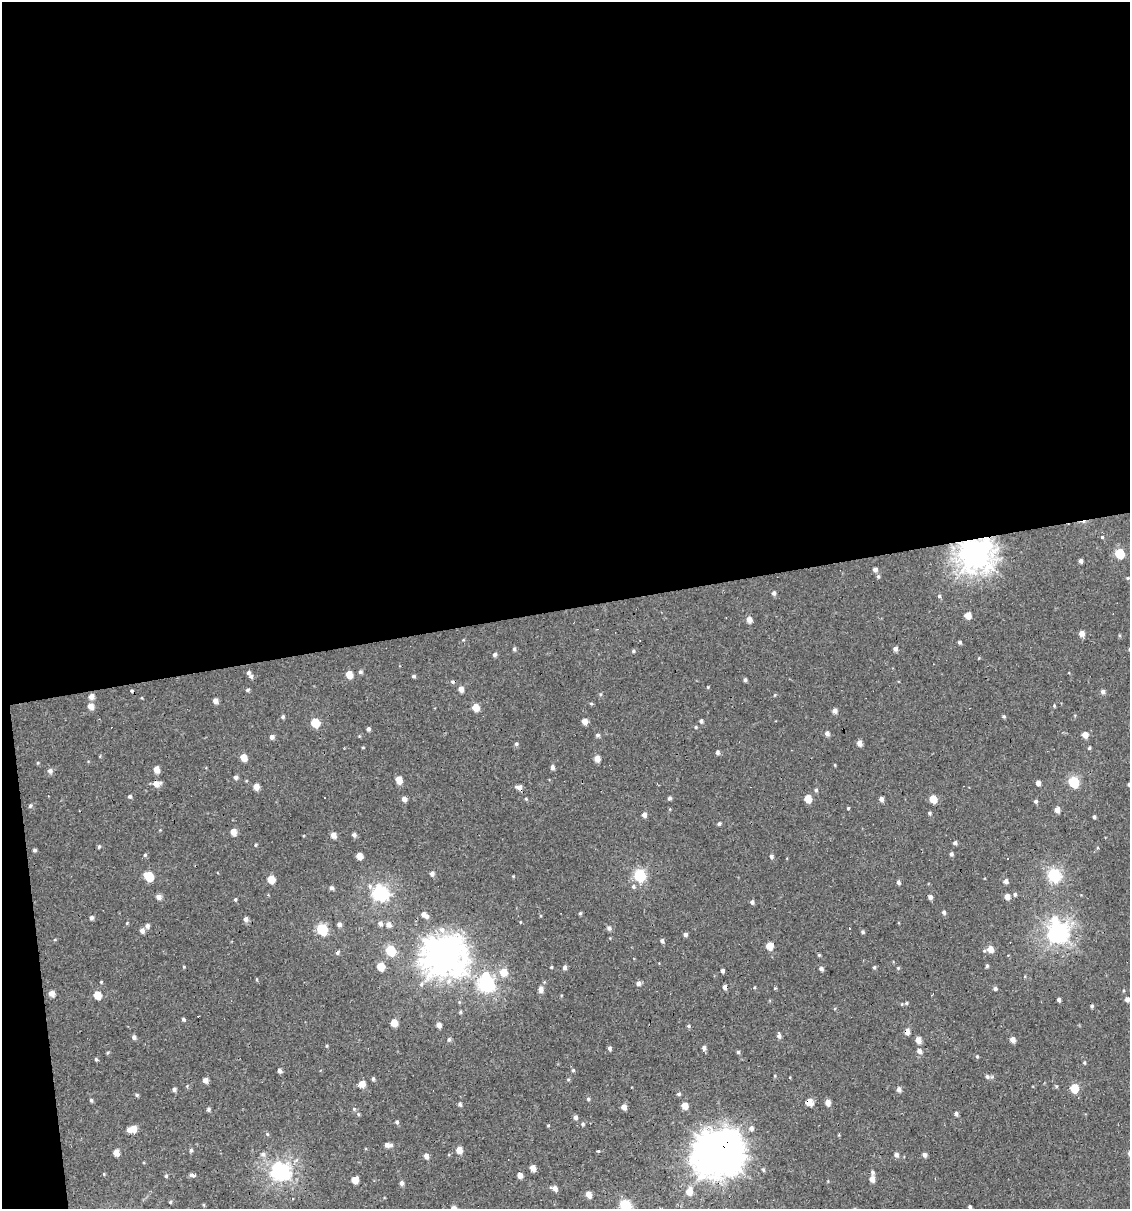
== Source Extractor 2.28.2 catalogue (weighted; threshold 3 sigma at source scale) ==
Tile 1 of 4 x 4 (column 1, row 1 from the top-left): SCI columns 22-1149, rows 3623-4829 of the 4599 x 4829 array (HDU 1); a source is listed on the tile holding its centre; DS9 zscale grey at full resolution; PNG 1132 x 1211 px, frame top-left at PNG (2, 2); no overlay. Shown black and unused: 52% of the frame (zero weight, under 2 of 3 exposures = <1% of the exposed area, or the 3 px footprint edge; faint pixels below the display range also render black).
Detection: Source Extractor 2.28.2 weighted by HDU 2 'WHT'; one run over the whole footprint, this tile lists its part. Background -2.67e-04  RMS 0.0035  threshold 0.0156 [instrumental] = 3 sigma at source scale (4.5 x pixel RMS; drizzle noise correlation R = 1.50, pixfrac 1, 0.0396/0.0396 arcsec/px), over >= 5 px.
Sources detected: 236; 6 cosmic-ray / hot-pixel residue — not listed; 3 inside a brighter listed object's ellipse — not listed separately; the other 227 listed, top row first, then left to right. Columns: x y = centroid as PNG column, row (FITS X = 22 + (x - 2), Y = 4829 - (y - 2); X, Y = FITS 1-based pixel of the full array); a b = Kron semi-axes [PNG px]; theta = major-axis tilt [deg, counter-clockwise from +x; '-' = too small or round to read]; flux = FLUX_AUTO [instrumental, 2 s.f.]
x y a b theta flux
1103 537 3 3 - 1.6
1120 553 6 5 - 16
975 555 11 11 - 350
1081 561 4 4 - 1
875 569 5 5 - 1.3
878 576 5 4 - 0.53
1128 578 4 4 - 0.36
774 593 6 4 89 0.91
939 596 5 4 - 0.49
968 615 5 5 - 3.3
749 620 6 5 - 2.3
1081 633 5 5 - 2.2
1119 635 5 3 - 0.35
959 642 4 4 - 0.69
514 649 5 4 - 0.64
895 649 5 4 - 1.3
634 651 5 4 - 0.5
494 654 5 4 - 0.94
360 672 5 5 - 0.64
248 673 5 5 - 0.8
349 674 5 5 - 4.3
414 676 5 4 - 0.53
745 680 4 4 - 0.71
461 689 5 5 - 2
247 690 5 4 - 0.58
1103 691 5 5 - 0.95
91 696 6 5 - 1.8
215 701 5 5 - 1.8
591 703 5 3 - 0.36
90 706 6 6 - 2.6
1054 706 4 3 - 0.39
476 707 6 5 - 4.1
835 711 5 5 - 1.5
1004 716 5 4 - 0.46
283 717 5 4 - 0.58
584 721 5 5 - 2.4
701 721 5 4 - 0.79
315 723 6 5 - 9.6
696 727 4 4 - 0.35
368 729 5 4 - 0.73
827 733 5 5 - 1.2
598 735 5 4 - 0.72
1085 735 5 5 - 2.6
272 737 5 5 - 1.2
859 743 5 4 - 1.8
516 744 5 4 - 0.62
363 747 4 3 - 0.27
1089 748 4 4 - 0.44
718 752 6 5 - 0.77
243 757 6 5 - 3.7
597 758 5 5 - 2.5
835 765 4 3 - 0.27
552 767 5 4 - 1.1
156 769 5 5 - 3.1
50 771 6 6 - 1.1
236 777 5 4 - 0.87
399 780 6 5 - 3.9
1074 782 6 5 - 26
156 783 8 6 5 2.6
1038 783 5 4 - 1.5
256 787 5 5 - 2.7
519 787 6 5 - 1.6
816 790 5 4 - 0.55
130 796 5 5 - 0.62
669 798 4 4 - 0.73
404 799 5 5 - 1.5
526 799 4 4 - 0.37
808 799 5 5 - 5.1
881 799 5 4 - 1.5
933 799 5 5 - 6
1036 801 5 4 - 0.62
30 806 5 5 - 0.54
848 808 4 3 - 0.34
1057 810 5 5 - 2
929 813 5 4 - 0.51
644 815 5 5 - 1.2
1094 817 4 3 - 0.6
719 823 5 4 - 0.59
233 832 5 5 - 2.8
333 835 5 5 - 2.1
354 835 5 5 - 0.94
955 843 5 4 - 0.79
255 845 5 3 - 0.31
99 847 5 4 - 0.41
34 850 5 4 - 0.55
951 854 4 4 - 0.81
145 855 5 4 - 0.45
359 856 5 5 - 3.1
771 856 5 5 - 0.71
1007 859 3 3 - 0.51
432 873 5 5 - 1
640 875 6 6 - 31
1054 875 6 6 - 47
149 876 6 5 - 11
271 879 5 5 - 5.3
1006 880 5 3 - 2.4
898 882 5 4 - 0.81
369 886 4 3 - 1.5
633 886 5 5 - 0.66
331 888 5 5 - 0.79
381 893 7 7 - 79
1015 894 5 4 - 0.55
1007 896 5 5 - 2
159 897 5 5 - 1.7
930 897 4 4 - 1.2
235 899 5 4 - 0.4
752 902 5 4 - 0.88
944 912 5 4 - 0.73
580 913 5 4 - 0.44
423 914 6 5 - 1.2
91 918 5 5 - 0.76
246 919 5 5 - 1.2
1054 919 11 9 -72 4.7
127 923 4 4 - 0.27
380 923 6 6 - 1.1
339 925 6 5 - 1.1
388 925 6 6 - 1.6
147 926 5 5 - 1.1
609 928 6 5 - 0.98
322 929 7 6 - 24
849 929 3 2 - 1.1
442 930 9 8 - 2.1
142 931 6 5 - 1.4
863 932 4 4 - 0.57
1058 934 7 7 - 140
685 935 5 4 - 0.88
662 941 5 4 - 0.71
769 946 5 5 - 4.9
990 949 6 5 - 3.5
390 950 6 5 - 19
337 953 5 4 - 0.69
819 955 4 4 - 0.37
444 956 14 13 - 520
380 966 5 5 - 6.1
987 966 4 4 - 0.49
184 967 4 3 - 0.29
551 967 3 3 - 0.35
565 967 5 5 - 0.96
874 967 5 4 - 0.5
898 968 4 4 - 0.34
821 969 4 4 - 0.95
722 971 4 3 - 0.76
503 972 7 7 - 4.1
486 975 10 9 - 3.8
101 982 3 3 - 0.28
638 983 6 5 - 1
486 985 7 6 - 76
725 987 5 5 - 1.4
775 988 3 3 - 0.38
541 989 7 6 - 1.6
995 989 5 4 - 0.65
51 993 5 5 - 2
97 995 5 5 - 5.9
1127 999 5 4 - 1.2
1059 1000 4 3 - 0.89
1092 1006 5 4 - 0.55
183 1019 5 4 - 0.59
394 1023 5 5 - 4.3
439 1025 5 4 - 1.5
689 1026 5 4 - 0.53
907 1031 5 4 - 2.6
779 1035 7 4 -83 1.2
134 1037 5 5 - 0.94
449 1039 6 5 - 0.61
1013 1039 5 4 - 2.3
918 1040 5 5 - 2.8
327 1046 5 3 - 0.33
609 1048 4 4 - 0.89
704 1048 6 5 - 0.96
919 1051 6 6 - 1.4
738 1052 4 4 - 0.54
977 1056 4 4 - 0.36
96 1059 5 4 - 0.43
1084 1063 4 4 - 0.36
279 1070 5 4 - 0.99
573 1070 5 4 - 0.4
987 1077 6 6 - 0.84
373 1079 4 4 - 0.61
205 1080 5 5 - 1.7
362 1084 5 5 - 3.8
1074 1088 6 5 - 9.8
174 1089 4 4 - 0.94
899 1089 5 5 - 1.3
679 1094 5 4 - 0.54
137 1095 5 5 - 0.48
588 1099 5 4 - 0.48
91 1100 4 4 - 0.5
809 1102 5 5 - 4.5
828 1102 5 5 - 2.2
460 1104 5 4 - 0.72
684 1106 5 5 - 3.3
624 1107 5 5 - 1.9
208 1109 5 4 - 0.72
354 1109 5 5 - 0.46
956 1113 4 4 - 0.79
358 1114 5 3 - 0.39
575 1117 5 5 - 1
397 1122 5 4 - 0.61
583 1124 5 4 - 0.48
133 1128 6 6 - 3.2
751 1128 6 6 - 1.2
267 1134 5 4 - 0.39
388 1145 8 5 -5 1.9
191 1150 5 4 - 0.64
459 1150 5 5 - 3.5
598 1151 3 3 - 1.9
116 1153 5 4 - 3.2
719 1153 16 15 - 780
263 1154 7 5 14 0.86
896 1155 5 5 - 1.1
924 1155 5 4 - 1.2
426 1156 5 5 - 1.6
532 1168 5 5 - 2.6
280 1172 8 7 - 110
872 1172 5 4 - 0.77
193 1175 6 4 -23 1.4
520 1175 5 4 - 1.9
166 1176 5 5 - 0.42
872 1179 5 4 - 2.3
355 1180 5 5 - 4.1
402 1183 5 4 - 1.1
555 1188 7 5 -22 1.6
689 1191 7 5 84 4.5
589 1194 5 5 - 2.9
170 1202 4 4 - 0.39
625 1206 6 6 - 33
970 1207 3 3 - 0.54
Overlapping masked pixels (flux is a lower limit): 7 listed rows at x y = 975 555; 519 787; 444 956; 725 987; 907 1031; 809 1102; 719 1153
Isophote crosses this tile's border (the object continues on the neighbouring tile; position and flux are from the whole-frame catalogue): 1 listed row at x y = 625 1206